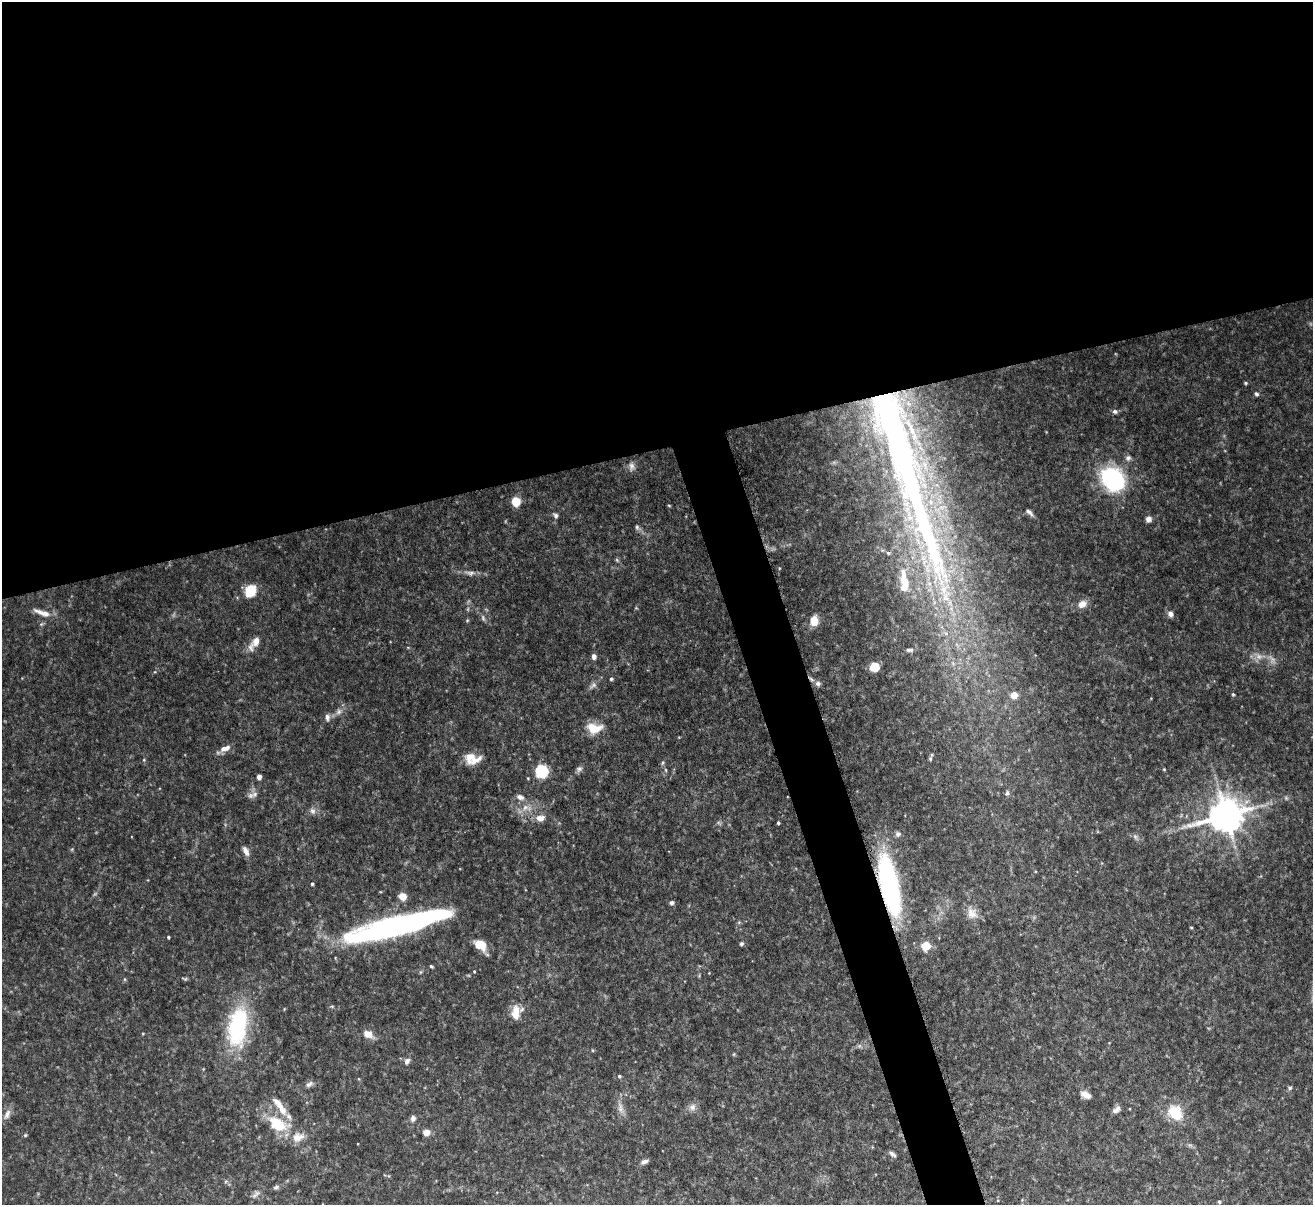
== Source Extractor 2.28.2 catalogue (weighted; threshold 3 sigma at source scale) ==
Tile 2 of 4 x 4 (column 2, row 1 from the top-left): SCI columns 1311-2621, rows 3755-4957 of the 5251 x 5230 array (HDU 1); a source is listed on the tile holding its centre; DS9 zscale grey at full resolution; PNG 1315 x 1207 px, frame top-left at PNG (2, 2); no overlay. Shown black and unused: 40% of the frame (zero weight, under 5 of 10 exposures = <1% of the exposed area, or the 3 px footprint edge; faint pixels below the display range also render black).
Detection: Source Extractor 2.28.2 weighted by HDU 2 'WHT'; one run over the whole footprint, this tile lists its part. Background 0.0912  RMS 0.0045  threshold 0.0182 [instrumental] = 3 sigma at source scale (4.09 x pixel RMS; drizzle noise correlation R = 1.36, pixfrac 0.8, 0.05/0.05 arcsec/px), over >= 5 px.
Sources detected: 104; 4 too faint to see at this stretch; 1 inside a brighter object's white glare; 1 long thin detection or spike segment (spike, bleed or trail) — not listed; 5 inside a brighter listed object's ellipse — not listed separately; the other 93 listed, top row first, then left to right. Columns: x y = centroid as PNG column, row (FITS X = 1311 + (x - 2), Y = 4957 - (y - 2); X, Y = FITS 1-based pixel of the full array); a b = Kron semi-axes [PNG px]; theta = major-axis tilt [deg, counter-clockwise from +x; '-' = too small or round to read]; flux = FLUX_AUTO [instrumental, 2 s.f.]
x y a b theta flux
1245 383 4 3 - 0.53
1256 394 6 5 - 0.85
1115 411 7 6 - 1.1
1128 458 8 8 - 1.4
632 467 12 8 -90 2
1112 479 17 14 -50 66
516 502 8 7 - 7.8
669 505 4 3 - 0.41
1029 512 13 5 -42 1.4
555 515 8 5 -50 1.1
1148 519 7 7 - 1.7
637 527 7 6 - 0.91
888 553 6 5 - 0.69
617 560 7 4 -46 0.63
904 580 32 11 -76 10
250 591 11 9 60 12
1082 604 9 7 34 3.5
42 613 25 7 -19 4.1
1170 614 7 6 - 1.8
483 618 10 4 -65 0.98
467 620 5 4 - 0.44
814 621 10 7 -88 5.7
254 643 22 9 56 4.6
910 650 9 4 -3 0.94
594 656 6 5 - 1.8
874 667 7 6 - 9.7
611 679 4 4 - 0.55
818 684 8 7 - 1.4
593 685 11 7 41 1.6
1233 694 4 4 - 0.58
1014 695 5 5 - 7.7
339 712 10 7 52 1.8
327 717 9 7 -75 1.7
594 728 18 12 -1 7.5
225 748 14 7 19 2.8
470 757 17 12 21 4.5
930 759 8 5 80 0.75
144 760 5 4 - 0.39
663 762 7 4 59 0.62
579 769 8 7 - 1.2
1164 769 4 4 - 0.36
666 770 6 3 -70 0.5
541 771 7 7 - 30
259 777 4 4 - 2.6
528 778 4 3 - 0.35
1007 793 7 5 75 0.82
251 795 11 7 27 1.9
520 797 10 6 -22 2
526 808 14 8 -8 3.8
312 811 10 7 -49 1.5
1226 815 11 9 19 1000
540 818 12 8 6 3
778 823 3 3 - 0.66
898 834 7 7 - 1.2
1135 837 8 6 -69 1.1
246 851 13 6 -64 2.1
312 884 3 3 - 0.63
889 885 56 16 -78 84
402 896 8 7 - 3.8
672 903 6 5 - 1
972 913 17 13 -60 4.3
739 922 6 4 19 0.5
1191 927 5 3 - 0.32
392 928 95 18 14 110
168 937 3 3 - 0.55
742 944 5 4 - 0.9
482 945 15 8 -76 4.4
926 946 6 6 - 11
431 966 4 3 - 0.52
474 971 3 3 - 0.35
124 979 6 4 -89 0.47
515 1012 18 10 84 5.5
238 1027 44 20 82 42
368 1034 9 7 -27 4.5
407 1061 9 7 61 1.5
619 1076 4 4 - 0.64
309 1084 12 6 32 1.4
1290 1088 6 5 - 0.68
1086 1094 12 7 -30 2.8
692 1107 10 8 31 2
621 1108 18 7 -78 3
1116 1110 11 6 34 1.6
1175 1113 17 14 -43 12
7 1114 15 7 62 2.1
413 1118 7 6 - 1.4
278 1124 31 18 -28 16
426 1132 5 5 - 4.7
25 1135 5 4 - 0.46
892 1154 10 4 -39 1.1
644 1162 9 5 20 1.4
276 1187 9 5 16 0.92
255 1194 15 6 43 1.6
1219 1202 4 4 - 0.65
Overlapping masked pixels (flux is a lower limit): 1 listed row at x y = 889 885